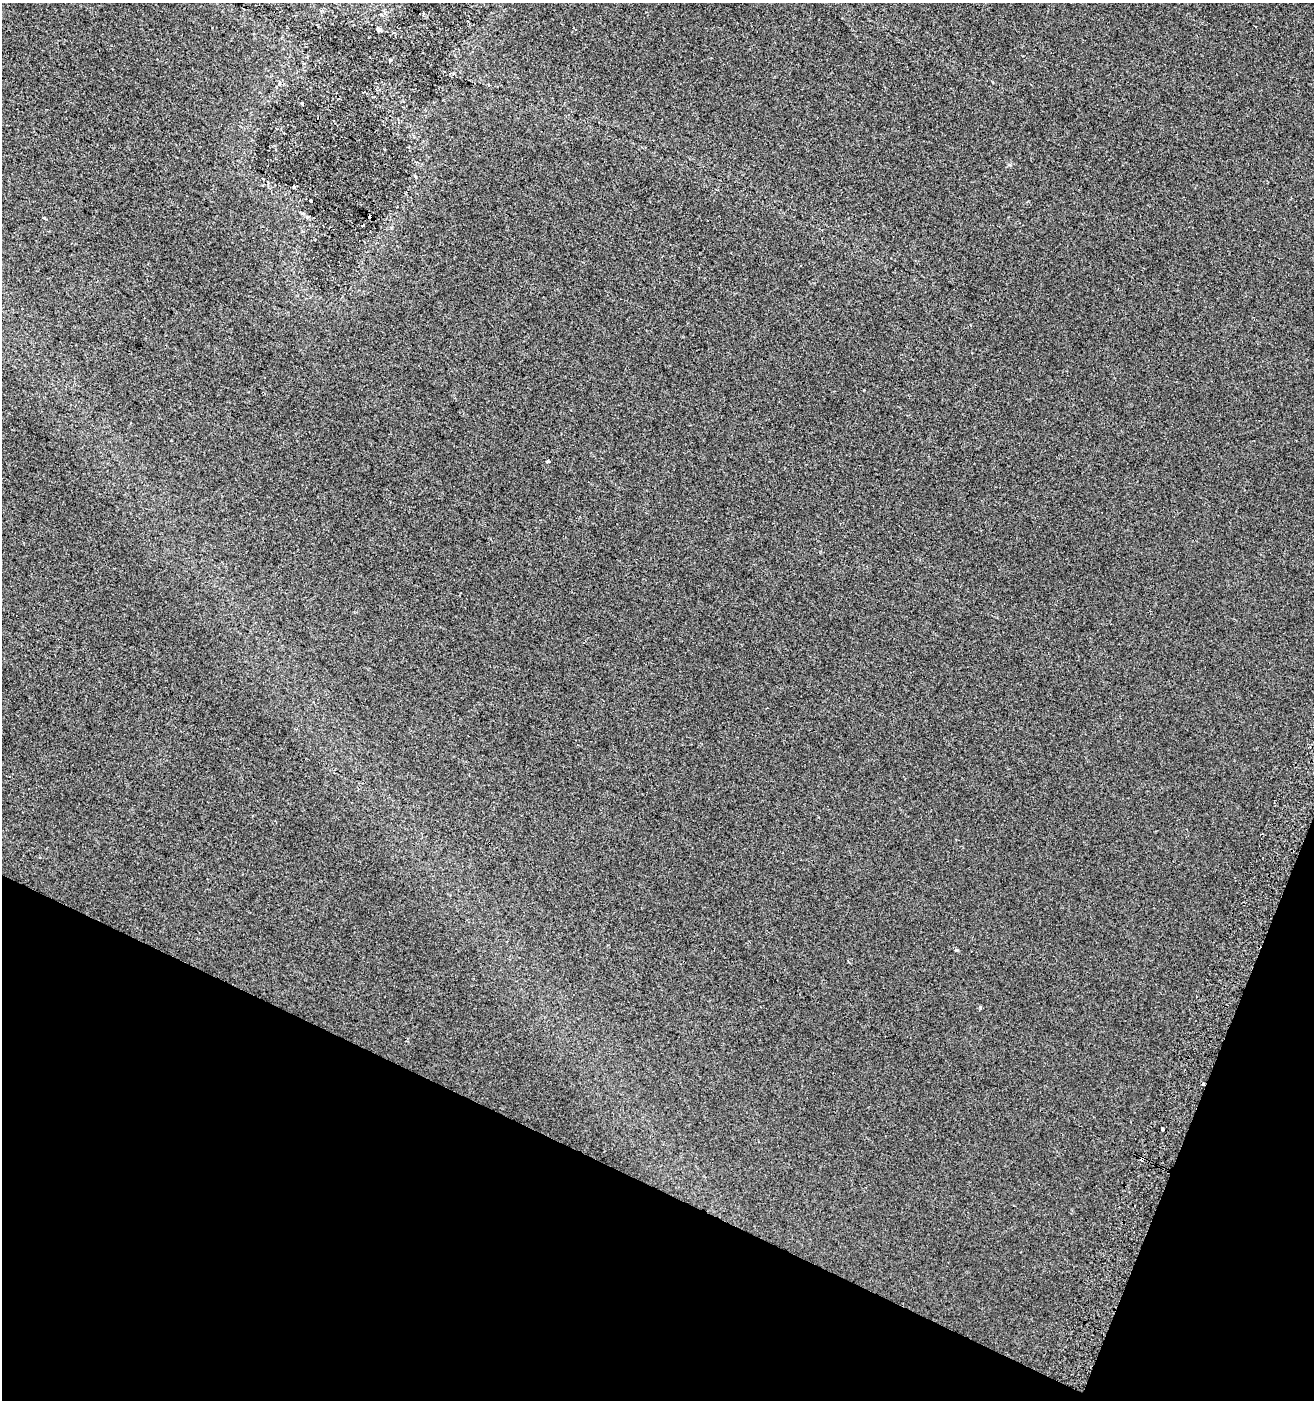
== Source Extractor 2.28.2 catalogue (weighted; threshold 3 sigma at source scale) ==
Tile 15 of 4 x 4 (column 3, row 4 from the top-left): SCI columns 2935-4246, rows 18-1415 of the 5803 x 5636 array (HDU 1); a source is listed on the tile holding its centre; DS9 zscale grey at full resolution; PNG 1316 x 1402 px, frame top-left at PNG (2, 3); no overlay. Shown black and unused: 19% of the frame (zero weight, under 2 of 3 exposures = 2% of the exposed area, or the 3 px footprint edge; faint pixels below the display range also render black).
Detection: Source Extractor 2.28.2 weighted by HDU 2 'WHT'; one run over the whole footprint, this tile lists its part. Background 7.39e-04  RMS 0.0071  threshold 0.032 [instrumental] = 3 sigma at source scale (4.5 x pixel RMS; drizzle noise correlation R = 1.50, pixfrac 1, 0.0396/0.0396 arcsec/px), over >= 5 px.
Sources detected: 12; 3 cosmic-ray / hot-pixel residue — not listed; the other 9 listed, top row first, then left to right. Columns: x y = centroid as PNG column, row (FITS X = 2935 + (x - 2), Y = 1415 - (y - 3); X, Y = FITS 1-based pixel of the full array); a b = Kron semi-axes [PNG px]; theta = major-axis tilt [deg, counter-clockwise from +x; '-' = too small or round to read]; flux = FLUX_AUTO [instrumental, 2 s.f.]
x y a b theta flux
379 29 5 5 - 1.4
368 37 3 2 - 0.69
311 201 3 3 - 2.6
370 216 4 3 - 8.1
44 218 4 2 - 0.66
548 461 3 3 - 1.6
957 950 5 4 - 0.8
1203 1084 3 3 - 6.5
1162 1129 3 3 - 1.7
Overlapping masked pixels (flux is a lower limit): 2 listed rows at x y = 370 216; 1203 1084